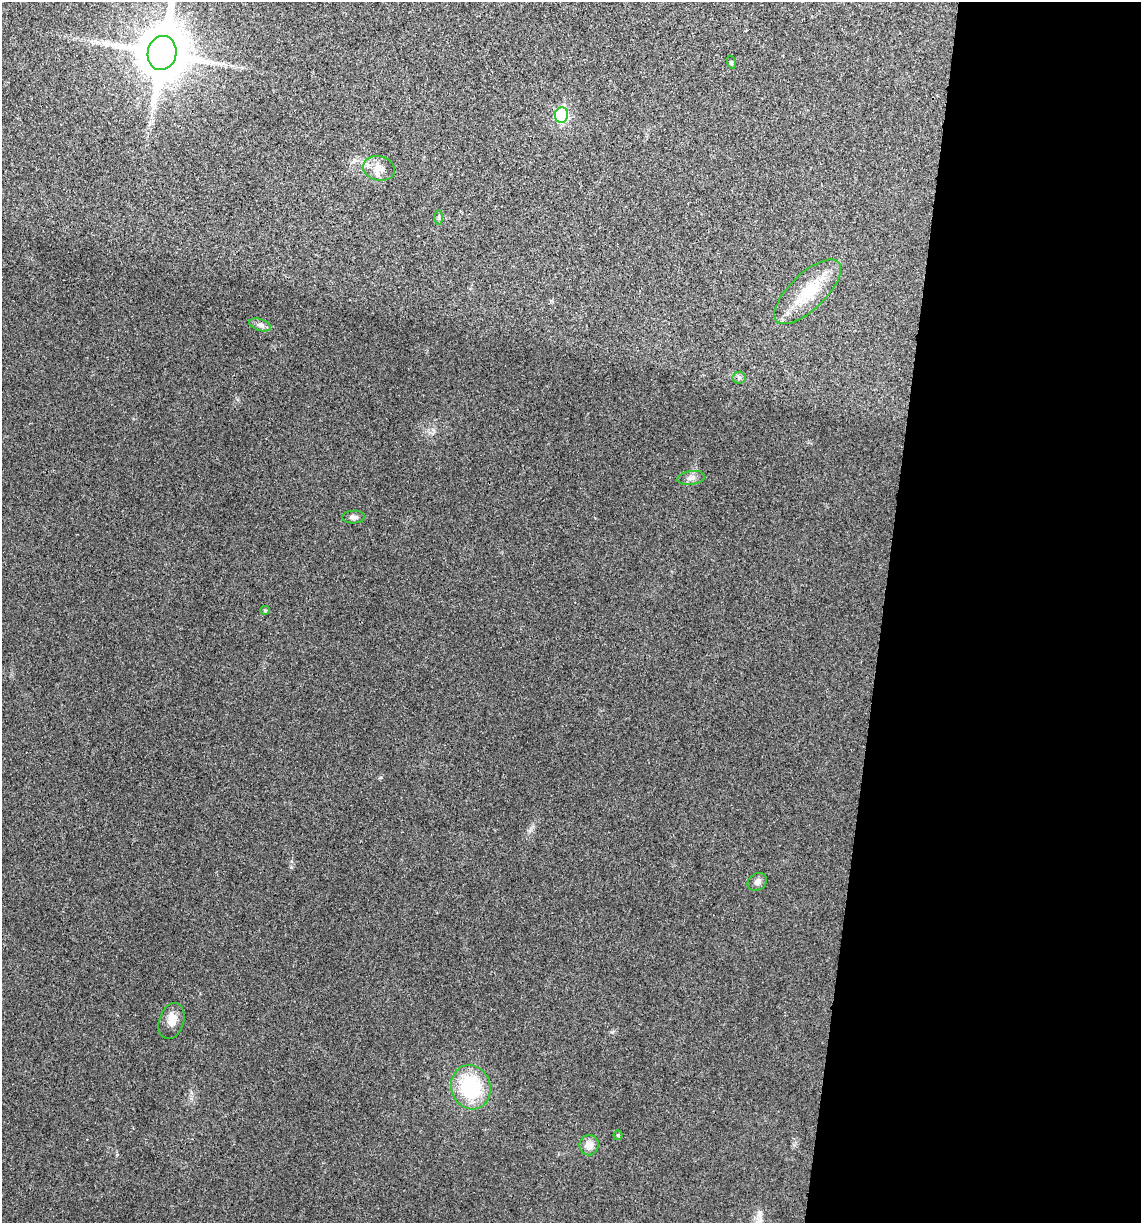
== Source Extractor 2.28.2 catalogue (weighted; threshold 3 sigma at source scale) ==
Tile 12 of 4 x 4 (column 4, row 3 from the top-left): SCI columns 3538-4676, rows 1229-2449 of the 4914 x 4897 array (HDU 1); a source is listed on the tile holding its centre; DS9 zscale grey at full resolution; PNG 1143 x 1225 px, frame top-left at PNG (2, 2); each listed source drawn as its Kron ellipse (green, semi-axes under 4 px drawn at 4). Shown black and unused: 23% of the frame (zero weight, under 3 of 4 exposures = <1% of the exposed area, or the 3 px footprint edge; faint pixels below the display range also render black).
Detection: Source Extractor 2.28.2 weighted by HDU 2 'WHT'; one run over the whole footprint, this tile lists its part. Background 0.0202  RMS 0.0059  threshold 0.0265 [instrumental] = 3 sigma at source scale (4.5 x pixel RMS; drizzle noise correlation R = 1.50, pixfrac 1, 0.05/0.05 arcsec/px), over >= 5 px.
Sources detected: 16; all 16 listed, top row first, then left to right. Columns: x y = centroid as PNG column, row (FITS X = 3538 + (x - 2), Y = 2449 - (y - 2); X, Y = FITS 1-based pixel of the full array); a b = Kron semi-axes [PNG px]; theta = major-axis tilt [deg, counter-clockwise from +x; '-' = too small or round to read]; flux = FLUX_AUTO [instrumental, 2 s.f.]
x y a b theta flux
162 53 17 14 80 3300
731 62 6 4 -72 0.82
561 115 7 6 - 65
379 168 16 12 -14 6.4
439 218 7 4 -90 0.84
808 292 43 18 44 24
260 325 11 5 -18 2
739 378 6 6 - 1.3
691 478 14 7 8 2.8
353 517 11 6 2 2.2
265 610 5 4 - 0.75
757 882 10 8 33 2.4
171 1021 18 12 71 5.8
471 1087 22 19 -72 43
618 1135 5 4 - 0.87
589 1145 10 9 - 5.4
Isophote crosses this tile's border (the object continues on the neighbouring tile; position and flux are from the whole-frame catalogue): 1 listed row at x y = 162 53
Unlisted compact peaks at least as high as the median listed source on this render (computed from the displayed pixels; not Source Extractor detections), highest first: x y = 612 1032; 381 777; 291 867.